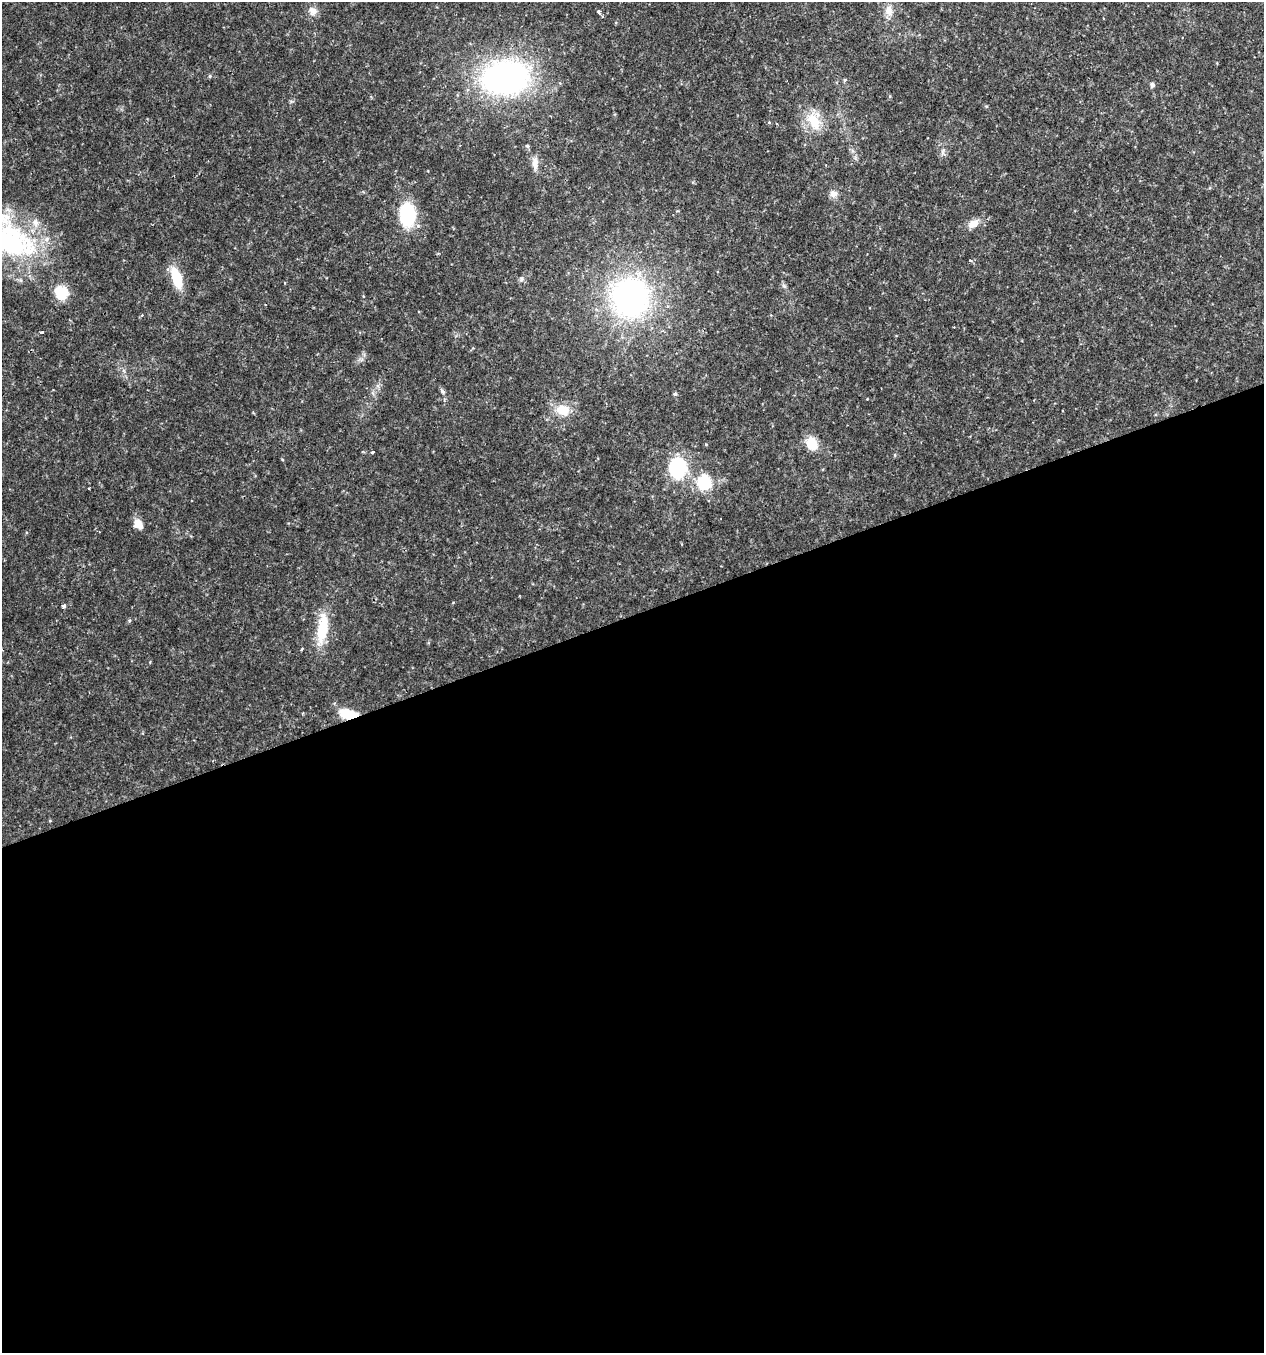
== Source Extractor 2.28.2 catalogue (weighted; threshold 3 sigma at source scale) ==
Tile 15 of 4 x 4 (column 3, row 4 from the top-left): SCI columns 2644-3905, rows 1-1351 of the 5232 x 5405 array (HDU 1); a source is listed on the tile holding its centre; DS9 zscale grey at full resolution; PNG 1266 x 1355 px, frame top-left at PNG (2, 2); no overlay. Shown black and unused: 55% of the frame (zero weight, under 2 of 3 exposures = <1% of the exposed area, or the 3 px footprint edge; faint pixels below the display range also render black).
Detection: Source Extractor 2.28.2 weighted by HDU 2 'WHT'; one run over the whole footprint, this tile lists its part. Background 0.0262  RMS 0.003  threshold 0.0135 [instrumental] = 3 sigma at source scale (4.5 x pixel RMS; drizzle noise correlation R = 1.50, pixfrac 1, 0.0396/0.0396 arcsec/px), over >= 5 px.
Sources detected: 39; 1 inside a brighter object's white glare — not listed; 2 inside a brighter listed object's ellipse — not listed separately; the other 36 listed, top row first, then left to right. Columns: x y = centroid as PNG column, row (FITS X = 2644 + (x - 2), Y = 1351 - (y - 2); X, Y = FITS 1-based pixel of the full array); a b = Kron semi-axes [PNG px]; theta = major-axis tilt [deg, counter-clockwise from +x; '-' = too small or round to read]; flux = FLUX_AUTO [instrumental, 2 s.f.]
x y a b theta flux
313 11 12 11 - 2.1
889 11 16 11 89 2.8
599 12 5 4 - 0.64
210 76 5 4 - 0.38
506 77 36 25 6 100
844 80 6 3 70 0.33
1152 85 7 6 - 0.78
814 121 25 14 -61 8
769 122 5 3 - 0.29
527 146 6 5 - 0.46
943 152 10 4 -90 0.86
535 162 18 8 -87 2.3
834 194 11 10 - 1.8
407 215 21 14 -86 20
973 224 14 9 31 3.1
12 240 69 40 -28 50
970 260 5 3 - 0.49
176 277 24 10 -72 9
521 279 7 6 - 0.73
784 286 5 5 - 0.54
61 293 13 12 - 9.4
630 297 36 35 - 83
41 332 3 3 - 0.58
442 391 8 5 -59 0.67
675 394 4 4 - 0.58
563 410 18 14 -10 5.6
812 444 14 11 -63 5.7
372 452 3 3 - 1
282 459 4 3 - 0.25
677 468 11 9 -87 41
704 483 9 9 - 20
138 524 12 8 -59 3.2
64 606 4 3 - 0.86
322 628 39 12 83 11
302 649 4 3 - 0.33
348 714 19 10 -11 7.4
Overlapping masked pixels (flux is a lower limit): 1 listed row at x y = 348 714
Unlisted compact peaks at least as high as the median listed source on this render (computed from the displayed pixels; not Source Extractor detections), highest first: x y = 129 621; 706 444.